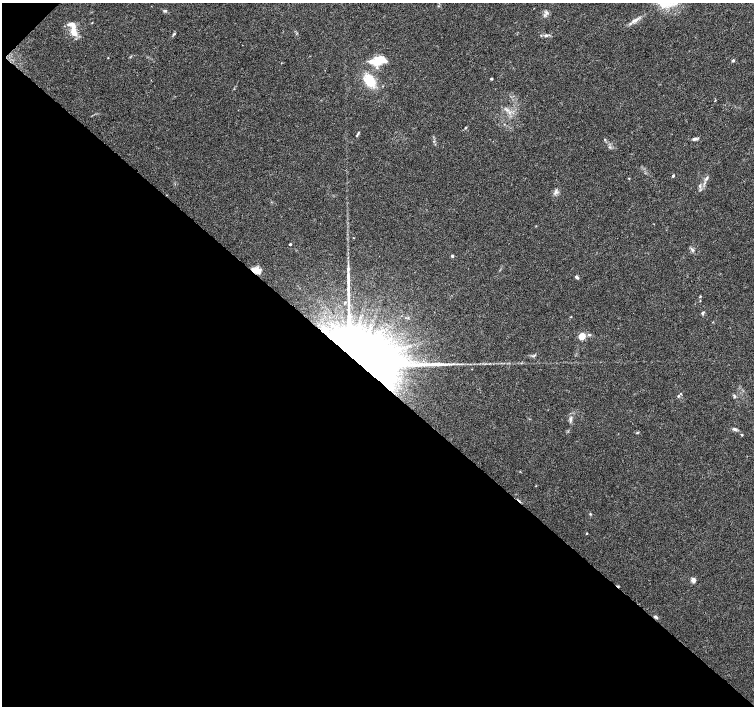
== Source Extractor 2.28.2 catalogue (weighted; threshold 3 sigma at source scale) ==
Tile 9 of 4 x 4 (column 1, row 3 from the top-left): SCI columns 1-1504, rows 1575-2981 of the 6021 x 6027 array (HDU 1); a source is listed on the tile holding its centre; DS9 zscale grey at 2 x 2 block average (1 PNG px = mean of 2 x 2 image px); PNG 756 x 708 px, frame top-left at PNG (2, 3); no overlay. Shown black and unused: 47% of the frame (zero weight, under 3 of 4 exposures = <1% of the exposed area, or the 3 px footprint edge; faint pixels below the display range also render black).
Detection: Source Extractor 2.28.2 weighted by HDU 2 'WHT'; one run over the whole footprint, this tile lists its part. Background 0.026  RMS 0.0034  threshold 0.0153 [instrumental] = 3 sigma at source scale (4.5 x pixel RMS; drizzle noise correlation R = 1.50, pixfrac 1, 0.0396/0.0396 arcsec/px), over >= 5 px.
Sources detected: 51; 2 inside a brighter object's white glare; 1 cosmic-ray / hot-pixel residue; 1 long thin detection or spike segment (spike, bleed or trail) — not listed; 4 inside a brighter listed object's ellipse — not listed separately; the other 43 listed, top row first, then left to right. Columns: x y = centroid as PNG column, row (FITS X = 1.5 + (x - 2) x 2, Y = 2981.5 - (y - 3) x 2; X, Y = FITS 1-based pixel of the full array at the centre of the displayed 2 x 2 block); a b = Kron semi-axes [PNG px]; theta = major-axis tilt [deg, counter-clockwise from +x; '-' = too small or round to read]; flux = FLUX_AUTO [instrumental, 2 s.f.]
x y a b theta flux
165 11 4 2 - 0.68
546 13 5 2 - 1.4
636 20 7 3 41 2.2
74 32 13 6 -63 8.7
174 34 6 2 43 0.88
546 35 4 4 - 1.4
108 58 2 2 - 0.38
733 60 2 2 - 2.2
378 61 11 6 21 27
491 79 2 2 - 1.4
369 80 12 9 -68 22
509 112 4 2 - 0.88
466 128 3 2 - 0.75
358 134 6 2 62 1.2
605 139 3 3 - 0.59
694 139 7 3 27 1.6
673 176 2 2 - 1.4
629 178 3 2 - 0.5
706 178 7 3 54 1.8
556 192 6 3 -41 1.6
353 238 2 2 - 0.36
290 244 2 2 - 1.2
692 250 6 3 -48 1.5
452 256 3 3 - 1.4
254 269 10 7 -32 5.4
577 277 5 3 - 1.8
700 296 3 2 - 0.54
703 313 5 3 - 1.2
571 317 3 2 - 0.38
325 328 11 4 -26 4.1
589 335 4 3 - 1.1
581 336 3 3 - 30
369 365 46 20 5 830
678 396 4 3 - 0.89
734 396 4 3 - 1.2
570 418 5 4 - 1.7
735 429 6 4 -15 1.7
637 432 4 2 - 0.66
742 435 3 3 - 0.68
590 514 3 2 - 0.69
587 533 2 2 - 0.72
693 580 6 4 -83 2.8
656 617 6 3 -32 1.4
Overlapping masked pixels (flux is a lower limit): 3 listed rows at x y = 254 269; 369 365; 656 617
Diffuse or blended objects may show on this block-average render without a row.